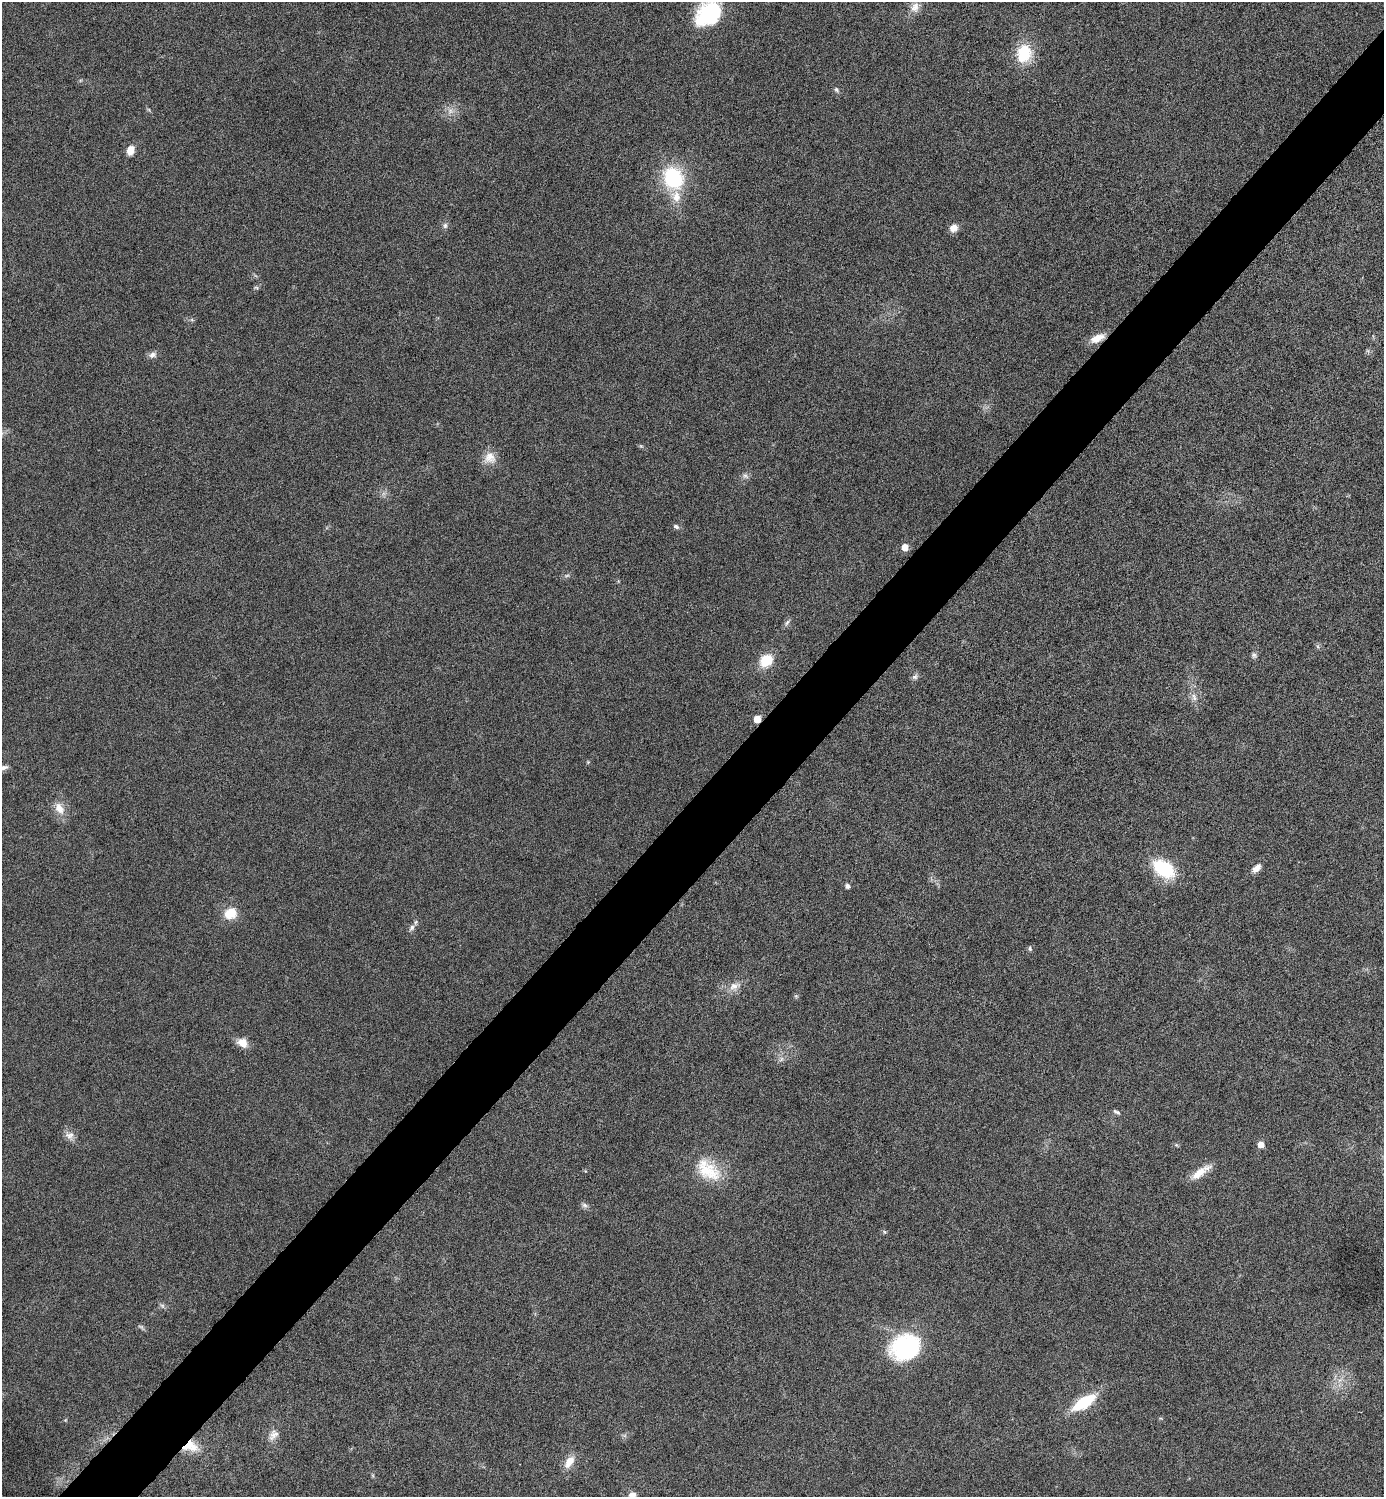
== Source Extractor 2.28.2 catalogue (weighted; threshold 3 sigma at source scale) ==
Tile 7 of 4 x 4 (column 3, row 2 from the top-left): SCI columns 2924-4305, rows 2996-4490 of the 5987 x 5987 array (HDU 1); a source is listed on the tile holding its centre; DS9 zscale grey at full resolution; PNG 1386 x 1499 px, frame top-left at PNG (2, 2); no overlay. Shown black and unused: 5% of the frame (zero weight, under 4 of 8 exposures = <1% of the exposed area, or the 3 px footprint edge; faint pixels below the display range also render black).
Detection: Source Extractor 2.28.2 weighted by HDU 2 'WHT'; one run over the whole footprint, this tile lists its part. Background 0.0326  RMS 0.0037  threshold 0.0151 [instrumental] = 3 sigma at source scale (4.09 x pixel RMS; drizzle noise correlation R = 1.36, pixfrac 0.8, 0.05/0.05 arcsec/px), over >= 5 px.
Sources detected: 54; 2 too faint to see at this stretch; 1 inside a brighter object's white glare — not listed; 1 inside a brighter listed object's ellipse — not listed separately; the other 50 listed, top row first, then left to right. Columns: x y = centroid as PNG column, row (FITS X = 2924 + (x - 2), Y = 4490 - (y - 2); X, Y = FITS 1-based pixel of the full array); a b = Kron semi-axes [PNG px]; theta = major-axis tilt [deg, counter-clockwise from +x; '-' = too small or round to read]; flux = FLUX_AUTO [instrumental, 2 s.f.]
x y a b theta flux
915 7 15 11 72 3.1
713 13 28 26 -9 22
1024 53 24 19 78 12
836 89 8 6 -46 0.83
450 111 9 7 -46 1.8
130 150 8 7 - 4.2
673 178 18 15 -61 30
676 197 18 12 -78 5.1
445 225 8 6 89 0.95
953 228 9 8 - 2.8
256 288 7 4 -2 0.53
1097 338 18 8 25 4.5
152 355 11 8 18 1.5
641 446 6 4 -42 0.48
490 458 17 16 - 4.2
745 476 10 6 -32 1.1
676 526 8 6 -26 0.92
905 547 5 5 - 3.6
787 623 10 5 65 0.94
1254 655 8 7 - 0.89
766 660 13 10 41 9.3
915 677 8 7 - 1
1194 697 12 7 -61 1.9
757 719 5 5 - 4.8
588 762 5 4 - 0.36
2 768 16 6 11 1.7
59 808 18 11 -61 4.1
1256 868 12 7 46 2.4
1164 869 19 12 -34 23
847 886 5 5 - 1.1
230 913 16 14 22 6
412 927 8 6 49 1.1
1030 949 6 5 - 0.64
734 986 16 9 19 3.1
796 996 5 5 - 0.5
242 1043 13 10 -36 3.7
781 1059 8 5 59 0.99
1117 1112 10 4 -27 0.78
69 1135 13 11 -28 2.3
1261 1144 5 5 - 3.2
708 1170 38 22 -37 14
1200 1172 29 8 35 5
584 1205 8 6 -31 1
162 1306 7 5 -31 0.82
905 1347 32 26 25 37
1084 1402 26 10 33 16
273 1435 17 10 54 2.8
191 1446 21 13 -5 6.6
569 1462 17 9 57 4.1
632 1495 7 7 - 2.7
Overlapping masked pixels (flux is a lower limit): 3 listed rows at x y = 1097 338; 757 719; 191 1446
Isophote crosses this tile's border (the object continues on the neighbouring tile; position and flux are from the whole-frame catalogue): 3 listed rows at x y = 713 13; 2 768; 632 1495